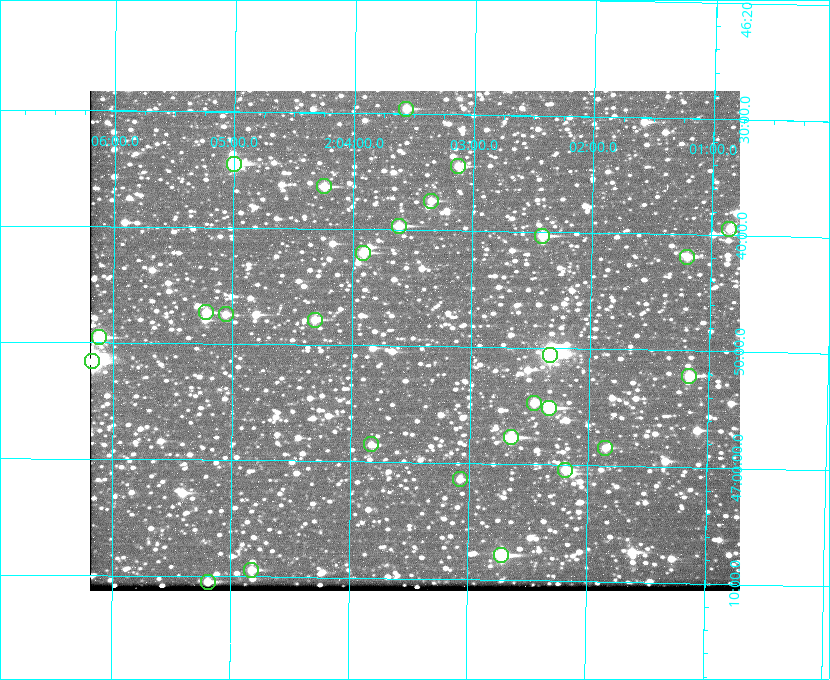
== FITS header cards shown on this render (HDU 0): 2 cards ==
NAXIS1  =                  650 / Width of table row in bytes
NAXIS2  =                  500 / Number of rows in table

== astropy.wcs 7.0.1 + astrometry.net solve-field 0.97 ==
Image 650 x 500 px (HDU 0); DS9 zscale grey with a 90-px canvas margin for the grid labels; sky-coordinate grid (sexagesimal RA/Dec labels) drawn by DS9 from the SOLVED WCS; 27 Tycho-2 reference stars matched to detected sources circled (green)
Header WCS: none
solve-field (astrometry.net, Tycho-2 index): SOLVED blind (the file carries no WCS)
Solved WCS: RA---TAN-SIP/DEC--TAN-SIP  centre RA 02:03:28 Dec +46:50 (30.87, +46.83 deg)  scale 5.17 arcsec/px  FOV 56.0' x 43.0'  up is +179 deg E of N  parity flipped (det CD > 0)
(file carries no celestial WCS; the grid is the blind solution)
Tycho-2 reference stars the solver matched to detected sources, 27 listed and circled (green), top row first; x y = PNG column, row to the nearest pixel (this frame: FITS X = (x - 90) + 1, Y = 500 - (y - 91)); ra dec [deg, ICRS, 3 dp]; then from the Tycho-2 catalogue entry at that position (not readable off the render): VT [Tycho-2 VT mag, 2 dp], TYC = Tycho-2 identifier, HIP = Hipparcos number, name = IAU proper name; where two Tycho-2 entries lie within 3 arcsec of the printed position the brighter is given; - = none
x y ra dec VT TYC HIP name
406 109 30.892 +46.493 10.70 3280-490-1 - -
234 164 31.250 +46.575 8.43 3281-919-1 - -
458 166 30.782 +46.574 10.16 3280-645-1 - -
324 186 31.061 +46.606 9.99 3281-582-1 - -
431 201 30.837 +46.625 10.69 3280-1254-1 - -
399 226 30.904 +46.661 9.60 3280-781-1 - -
729 229 30.213 +46.657 10.42 3280-803-1 - -
542 236 30.604 +46.672 9.47 3280-908-1 - -
363 253 30.978 +46.700 9.85 3281-909-1 - -
687 257 30.300 +46.699 10.25 3280-1695-1 - -
206 312 31.305 +46.788 10.64 3281-663-1 - -
226 314 31.264 +46.791 10.76 3281-86-1 - -
315 320 31.078 +46.798 10.61 3281-114-1 - -
99 337 31.529 +46.825 9.32 3281-34-1 - -
550 355 30.583 +46.843 7.07 3280-746-1 9508 -
92 361 31.543 +46.860 7.50 3281-160-1 9805 -
689 376 30.291 +46.869 9.33 3280-1647-1 - -
534 403 30.615 +46.912 10.08 3284-203-1 - -
549 408 30.584 +46.919 9.47 3284-629-1 - -
511 437 30.663 +46.962 9.31 3284-347-1 - -
371 444 30.956 +46.975 11.27 3285-185-1 - -
605 448 30.464 +46.975 10.61 3284-511-1 - -
565 470 30.548 +47.007 10.42 3284-727-1 - -
460 479 30.769 +47.024 11.20 3284-681-1 - -
501 555 30.679 +47.131 10.02 3284-307-1 - -
251 570 31.205 +47.157 10.28 3285-879-1 - -
208 582 31.297 +47.175 10.30 3285-914-1 - -